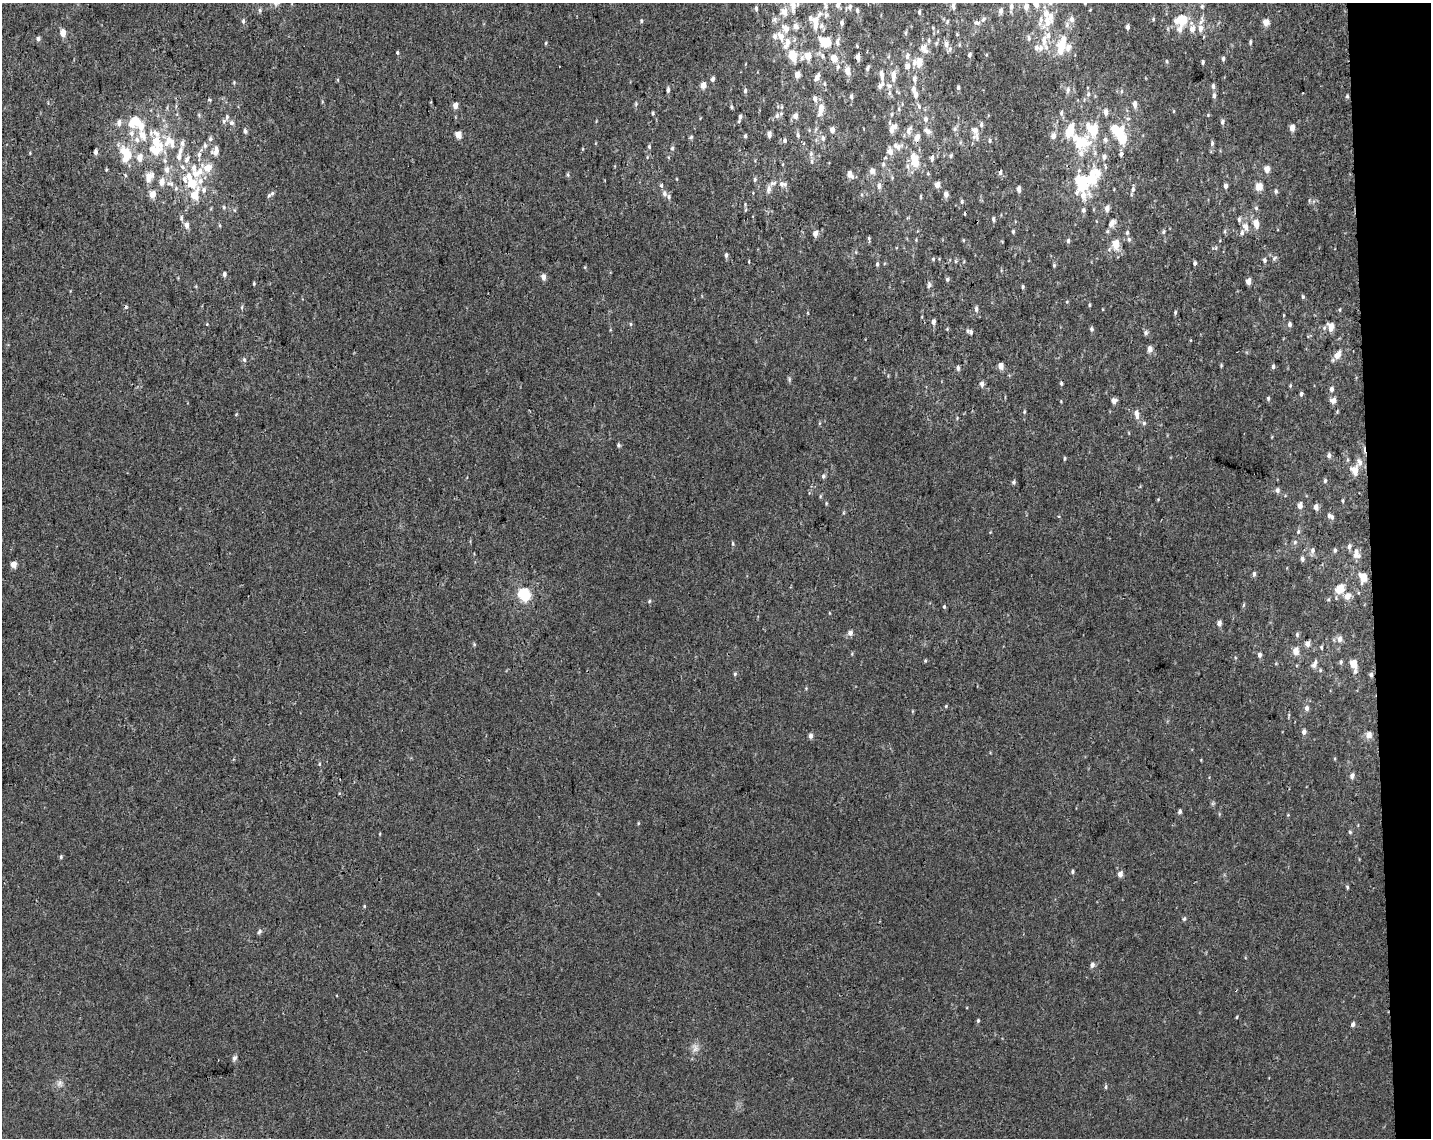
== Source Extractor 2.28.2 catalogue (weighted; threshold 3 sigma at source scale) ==
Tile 9 of 3 x 4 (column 3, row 3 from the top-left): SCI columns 2874-4302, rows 1195-2330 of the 4361 x 4660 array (HDU 1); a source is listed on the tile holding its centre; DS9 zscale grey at full resolution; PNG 1433 x 1140 px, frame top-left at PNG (2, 3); no overlay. Shown black and unused: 4% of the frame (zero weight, under 3 of 4 exposures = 5% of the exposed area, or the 3 px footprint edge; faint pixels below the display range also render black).
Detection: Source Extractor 2.28.2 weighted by HDU 2 'WHT'; one run over the whole footprint, this tile lists its part. Background 0.00155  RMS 0.004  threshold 0.018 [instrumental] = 3 sigma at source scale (4.5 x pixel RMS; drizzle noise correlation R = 1.50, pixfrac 1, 0.0396/0.0396 arcsec/px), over >= 5 px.
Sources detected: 395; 2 inside a brighter object's white glare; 5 cosmic-ray / hot-pixel residue — not listed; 57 inside a brighter listed object's ellipse — not listed separately; the other 331 listed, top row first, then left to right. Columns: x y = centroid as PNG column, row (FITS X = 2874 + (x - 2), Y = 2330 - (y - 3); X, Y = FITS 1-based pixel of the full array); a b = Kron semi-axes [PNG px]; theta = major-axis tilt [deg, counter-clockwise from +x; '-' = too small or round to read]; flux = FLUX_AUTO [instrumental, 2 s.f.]
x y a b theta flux
838 4 10 6 77 2.3
793 5 20 9 -85 4
1036 5 9 7 -74 2.2
825 6 11 5 -75 1.2
953 6 8 5 -84 1.1
1011 6 7 5 85 1.4
1202 6 6 5 - 0.7
850 7 7 6 - 1.2
1026 7 6 5 - 2.5
756 9 6 4 81 0.7
260 10 6 4 -89 0.78
857 10 6 4 -87 0.69
1001 10 7 5 82 1.4
784 12 7 6 - 4.2
919 12 4 3 - 0.76
826 15 9 7 73 1.3
775 19 7 6 - 1.2
1071 19 9 7 -66 1.9
1153 19 5 4 - 0.51
1182 20 7 6 - 12
243 21 7 5 -90 0.78
641 21 6 3 -83 0.51
815 21 10 7 72 3.7
947 21 5 3 - 0.44
1047 21 20 11 72 7
1176 21 7 5 -72 1.6
1266 22 5 4 - 5.1
842 23 6 4 88 1
977 23 8 6 -9 1
796 26 8 7 - 2.2
821 26 8 6 -78 1.4
1127 27 4 4 - 1.3
785 28 12 9 -54 3.7
933 28 4 3 - 0.35
1200 28 10 7 84 2.5
1180 29 11 7 80 2
1192 29 9 6 85 2.9
63 33 10 7 -85 2.4
781 36 14 8 -60 3.6
1029 38 8 6 84 1.1
38 39 5 4 - 1.2
929 40 6 5 - 0.72
826 42 6 5 - 18
837 42 11 6 -89 1.6
1250 42 6 4 85 0.66
546 43 5 3 - 0.41
946 45 8 6 -90 1.7
1061 46 20 11 84 8.7
1041 47 8 6 73 2
924 48 12 8 -55 2.9
397 53 4 3 - 0.53
792 55 11 7 -76 7.1
970 55 4 4 - 0.74
808 56 5 5 - 6.9
822 56 9 5 -69 1.1
907 56 8 5 82 1.4
858 57 5 4 - 2.6
834 58 5 5 - 5
1223 59 5 4 - 0.83
1167 61 5 3 - 0.42
919 62 11 7 84 4.4
1203 62 5 3 - 0.61
908 66 9 8 - 1.8
838 67 8 6 80 1
867 68 7 4 66 0.9
847 71 6 5 - 4.2
881 74 13 5 -81 2.2
797 75 5 5 - 2.6
893 76 14 6 -89 3.8
817 77 9 5 67 2.1
713 79 6 4 69 0.98
914 79 8 5 -89 1.4
825 84 5 3 - 0.49
703 85 6 5 - 2.9
889 86 9 6 -16 1.5
1213 86 6 5 - 1.2
958 88 5 4 - 0.7
668 90 6 4 89 1
1068 90 9 6 79 1.6
745 91 6 4 88 0.88
889 93 6 5 - 0.88
1088 94 7 5 77 1
916 95 7 5 -87 1.7
851 96 5 4 - 0.99
1214 96 7 4 90 1.1
1347 96 5 4 - 0.59
815 99 6 5 - 1.9
210 100 5 4 - 0.41
636 104 5 4 - 0.49
1135 104 9 5 -81 1.7
455 106 5 4 - 3.3
919 106 8 5 -64 0.99
731 107 5 4 - 0.55
899 109 5 4 - 0.53
821 110 16 7 78 3.9
1174 111 5 3 - 0.3
1106 112 7 5 -89 1.9
653 113 5 4 - 0.49
891 114 6 3 81 0.54
1208 115 4 4 - 0.34
777 116 7 7 - 1.3
795 116 6 6 - 1.9
227 117 8 5 88 0.96
740 117 6 5 - 1.1
926 119 7 6 - 1.4
136 121 10 8 -40 6.8
1222 122 6 5 - 0.96
119 123 8 6 86 1.9
232 123 7 6 - 1.2
981 125 6 5 - 1
893 128 12 6 53 3.1
1292 128 5 4 - 3.7
955 129 7 6 - 0.93
832 130 6 5 - 2
975 130 7 6 - 2.2
245 131 6 5 - 0.97
909 131 11 6 68 2.2
928 131 10 6 -45 2
132 133 9 7 -80 2.3
769 134 5 4 - 1.8
458 135 5 4 - 6.6
798 135 7 4 -81 0.85
745 136 5 4 - 0.55
1121 136 16 8 -79 15
691 137 5 5 - 0.63
823 138 7 6 - 1.3
917 138 10 6 63 2.4
210 139 6 5 - 0.9
785 140 6 5 - 0.96
990 140 6 4 90 0.66
155 141 30 16 -84 16
1081 142 53 23 -50 27
172 143 13 8 -86 3.1
182 143 8 6 -86 1.7
1212 143 6 4 88 0.84
205 146 7 6 - 1.1
897 146 15 9 -14 2.6
649 147 6 4 -88 0.6
672 148 6 5 - 0.75
216 151 11 8 57 2.7
96 152 6 5 - 1
30 153 4 3 - 0.32
126 153 17 11 -79 11
811 154 7 5 72 0.94
1121 154 6 5 - 1.1
199 155 8 6 87 1.4
951 156 6 4 70 0.63
140 157 7 5 78 3.9
179 157 8 7 - 2
932 158 8 4 83 1.2
187 159 12 6 64 2.1
812 161 7 5 -87 0.91
915 163 10 8 -52 5.5
883 164 6 5 - 0.77
207 167 14 11 -12 5.3
1267 169 5 5 - 3.7
167 170 8 6 89 2.4
872 171 9 7 -61 1.6
195 174 10 9 - 3.2
850 174 9 6 -61 2.2
928 174 5 3 - 0.42
568 175 6 4 -78 0.61
149 177 10 7 65 4.8
184 179 9 7 -90 2.4
755 179 6 4 89 0.74
1081 181 12 8 88 23
162 182 6 5 - 3.6
168 183 8 6 0 1.4
783 184 12 7 -7 2
661 185 6 5 - 0.79
937 185 5 4 - 2.8
879 186 8 6 -84 1.5
1225 186 5 4 - 1.2
1259 187 5 5 - 6.2
176 188 6 5 - 0.87
768 189 11 6 79 1.8
1019 189 5 4 - 1.8
1133 189 7 5 71 1.1
1276 191 6 5 - 0.86
272 193 8 6 40 0.97
753 193 5 3 - 0.31
152 194 5 4 - 5.3
195 194 19 11 69 7.8
664 194 9 6 -55 1.4
946 194 7 5 87 1.6
1083 195 19 15 -10 6
962 202 6 4 90 0.67
224 207 5 3 - 0.43
1107 208 7 5 76 2
1256 208 6 5 - 0.7
745 210 6 4 71 0.46
181 218 8 5 89 0.91
993 219 6 4 -82 0.73
1112 223 11 7 54 2.4
1256 223 8 5 -77 4.6
187 225 6 5 - 2.4
1245 227 12 7 -67 2.4
1225 231 6 3 72 0.52
1013 232 5 4 - 0.56
1127 232 6 5 - 0.82
1163 232 6 4 62 0.62
815 233 7 6 - 1.8
869 238 6 4 49 0.52
1129 239 7 5 -87 0.85
963 240 5 3 - 0.37
1068 241 7 5 89 0.72
1116 244 8 6 -88 6.7
726 255 6 4 89 0.88
1274 258 8 5 50 0.78
933 259 5 5 - 0.5
1264 260 6 5 - 0.85
955 261 6 4 -90 0.5
1195 263 4 4 - 0.8
877 264 5 3 - 0.74
1054 265 5 4 - 0.64
224 274 6 4 80 0.95
543 277 6 5 - 2
947 279 4 4 - 0.83
1248 281 5 4 - 3
254 283 4 3 - 0.47
929 285 8 5 77 1
1023 287 5 4 - 0.63
1303 297 5 4 - 0.6
1089 305 4 3 - 0.51
242 307 6 4 88 0.55
976 309 7 5 -88 1.2
1175 313 5 4 - 0.59
933 322 5 4 - 1.5
207 324 4 4 - 0.32
631 324 5 4 - 0.53
1289 324 6 5 - 1.1
1331 326 8 6 -85 4.2
947 329 4 4 - 0.36
1091 329 6 5 - 0.88
970 332 8 6 -21 1.3
1146 333 6 6 - 0.91
1150 349 7 6 - 1.9
1337 355 11 7 51 3.2
244 360 6 5 - 0.72
1221 365 5 4 - 0.41
1001 366 5 4 - 3.5
1273 366 5 4 - 0.93
958 368 7 5 88 1
789 379 6 5 - 0.62
1061 383 5 4 - 0.59
982 384 7 5 -89 1.4
1290 385 5 4 - 0.45
1332 389 6 5 - 1.2
1301 394 5 4 - 0.8
1268 398 5 4 - 0.58
1333 400 6 6 - 2.2
1061 401 4 3 - 0.31
1114 401 6 6 - 1.6
1024 411 6 3 71 0.46
1136 414 12 6 -79 2.2
1144 423 5 5 - 0.72
618 445 6 5 - 0.66
1329 455 7 5 90 1.2
1065 458 5 3 - 0.5
1359 463 13 9 -83 2.7
1355 471 9 7 -78 4.7
823 476 6 5 - 0.87
1325 481 6 4 88 0.7
1014 482 6 5 - 0.7
1277 490 6 5 - 1.2
820 496 6 3 -74 0.47
1158 499 4 3 - 0.35
1343 501 6 3 -89 0.5
826 503 5 4 - 0.41
1300 505 7 5 77 2.1
1316 507 6 5 - 1.9
1330 516 10 5 -35 1.5
1298 532 7 5 74 0.79
1295 542 8 6 75 0.96
733 544 6 4 -84 0.59
1312 550 7 5 74 1.4
1335 550 6 4 68 0.82
1356 554 14 9 -71 3
1302 559 7 5 -84 1
13 564 5 5 - 4
1254 574 7 4 88 0.85
1363 577 6 5 - 8.7
1340 589 10 7 47 7.2
524 594 6 5 - 55
1347 596 7 6 - 3.3
1329 599 5 3 - 0.48
649 601 5 4 - 0.52
1244 605 6 3 69 0.47
944 607 5 4 - 0.55
1219 623 5 4 - 1.9
850 633 6 5 - 2
1297 635 6 5 - 0.7
1340 639 7 6 - 2.3
474 644 5 5 - 0.47
1307 644 6 5 - 2.2
1321 647 5 4 - 0.54
1296 651 6 5 - 4.4
1260 655 6 5 - 1.1
925 661 5 4 - 0.48
1341 662 6 4 78 0.75
1314 664 11 6 66 1.9
1353 664 5 5 - 7.9
1355 671 8 5 70 1
735 674 5 4 - 0.58
1371 675 5 5 - 1
946 706 5 4 - 0.4
1307 708 6 5 - 1.4
1304 732 6 5 - 1.6
1369 735 6 5 - 3.5
811 736 6 5 - 1.4
319 764 5 3 - 0.39
1352 776 6 5 - 1.7
1180 811 5 4 - 0.98
1288 815 4 4 - 0.33
638 823 5 3 - 0.34
1350 832 5 5 - 0.51
61 857 5 4 - 0.59
1072 872 4 4 - 0.69
1120 874 6 5 - 2.1
1347 887 5 4 - 0.52
364 906 4 3 - 0.35
1184 919 5 4 - 0.54
259 932 8 4 52 0.82
1092 965 7 6 - 1.1
1237 1017 4 3 - 0.35
978 1020 5 4 - 0.56
1353 1024 5 4 - 1.1
695 1048 12 8 -73 2.2
234 1058 8 6 58 1
60 1083 11 6 55 1.6
1106 1087 6 4 83 0.58
Overlapping masked pixels (flux is a lower limit): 3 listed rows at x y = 858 57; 126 153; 1371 675
Isophote crosses this tile's border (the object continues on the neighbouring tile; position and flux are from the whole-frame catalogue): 3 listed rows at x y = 838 4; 793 5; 1036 5